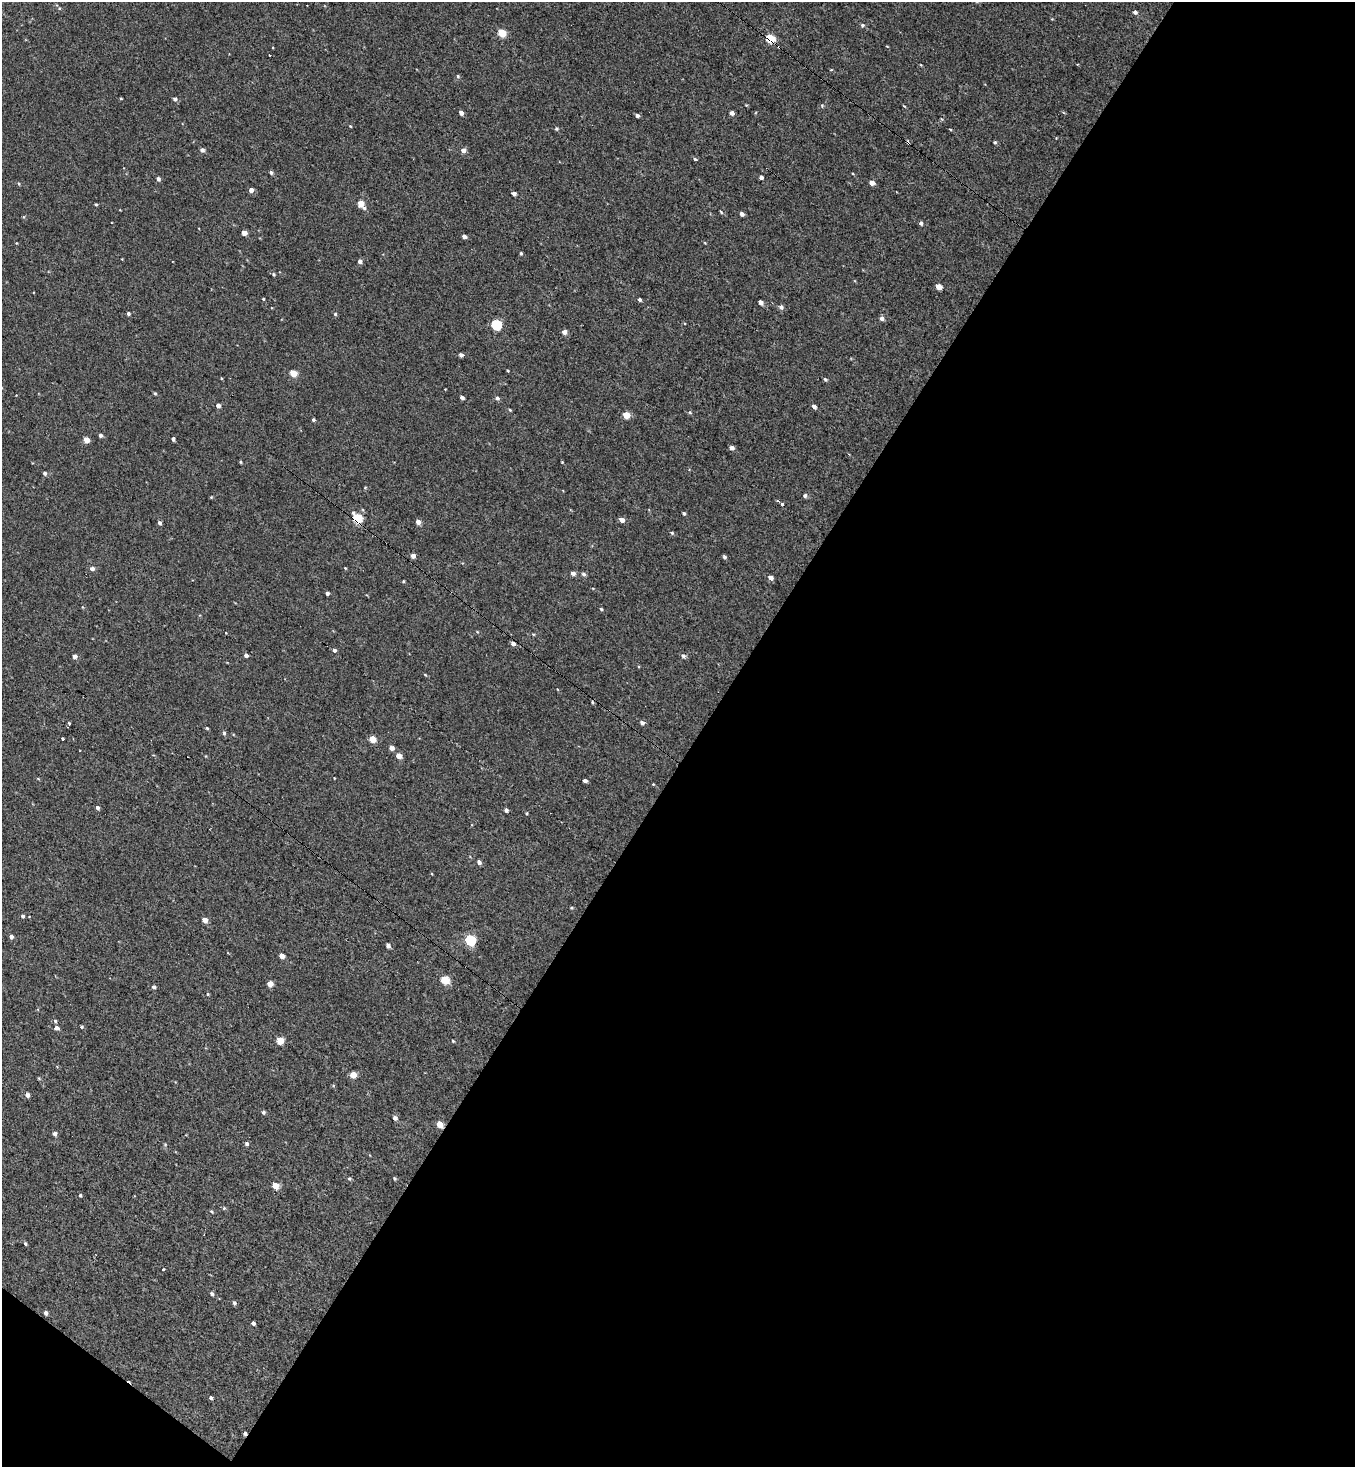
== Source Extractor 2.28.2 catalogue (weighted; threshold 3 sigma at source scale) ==
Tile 4 of 2 x 2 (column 2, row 2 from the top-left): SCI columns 1476-2828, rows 1-1465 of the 2918 x 2930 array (HDU 1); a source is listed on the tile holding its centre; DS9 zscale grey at full resolution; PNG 1357 x 1469 px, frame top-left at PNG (2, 2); no overlay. Shown black and unused: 50% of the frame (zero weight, under 2 of 3 exposures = <1% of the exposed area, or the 3 px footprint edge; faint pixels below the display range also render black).
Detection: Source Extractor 2.28.2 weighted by HDU 2 'WHT'; one run over the whole footprint, this tile lists its part. Background 0.257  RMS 0.68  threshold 3.08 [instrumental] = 3 sigma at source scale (4.5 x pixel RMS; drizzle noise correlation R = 1.50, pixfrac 1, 0.05/0.05 arcsec/px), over >= 5 px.
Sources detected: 154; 3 cosmic-ray / hot-pixel residue — not listed; the other 151 listed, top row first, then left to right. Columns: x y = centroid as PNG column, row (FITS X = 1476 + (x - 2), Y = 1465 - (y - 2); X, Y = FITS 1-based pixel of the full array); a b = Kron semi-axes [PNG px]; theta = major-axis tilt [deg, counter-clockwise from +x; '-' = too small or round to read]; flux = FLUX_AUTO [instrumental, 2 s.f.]
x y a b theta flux
1135 12 4 4 - 210
862 25 5 5 - 120
502 33 5 5 - 1900
770 39 5 5 - 3200
887 46 4 2 - 46
269 55 3 2 - 90
921 65 4 3 - 48
831 70 4 2 - 49
458 76 5 4 - 110
121 99 4 2 - 56
175 99 4 4 - 200
746 105 4 3 - 51
822 106 5 5 - 81
461 113 4 4 - 260
732 113 4 4 - 300
637 116 4 4 - 190
350 126 4 3 - 50
556 129 5 5 - 96
950 129 4 2 - 58
995 142 4 4 - 100
202 150 5 4 - 220
463 150 5 5 - 330
695 159 4 4 - 85
271 172 5 4 - 130
761 177 4 3 - 210
158 179 5 4 - 190
872 183 5 4 - 410
19 184 4 4 - 79
251 190 4 4 - 340
514 194 4 4 - 270
96 204 3 3 - 82
361 204 6 4 -53 1200
721 212 5 3 - 64
742 214 4 4 - 260
921 223 4 4 - 180
244 233 4 4 - 520
464 237 4 3 - 250
521 253 4 3 - 91
360 261 5 5 - 220
273 274 5 4 - 81
939 287 5 4 - 830
263 299 3 3 - 60
640 299 4 3 - 160
761 302 4 4 - 320
781 307 5 5 - 220
128 313 4 4 - 150
335 314 4 4 - 97
882 318 4 4 - 270
496 325 5 5 - 5000
564 332 4 4 - 400
461 355 4 4 - 230
508 371 3 3 - 68
293 373 5 4 - 1200
221 378 4 3 - 52
825 379 5 4 - 97
155 393 4 3 - 85
462 397 4 3 - 230
497 398 5 4 - 170
218 406 4 4 - 300
814 406 4 3 - 240
510 410 4 3 - 78
690 412 5 4 - 82
626 415 5 4 - 1200
313 420 3 3 - 110
100 435 4 4 - 190
173 439 4 3 - 190
86 440 4 4 - 810
732 448 4 4 - 330
240 462 4 3 - 67
562 462 3 3 - 49
45 473 4 4 - 170
365 487 4 3 - 63
805 495 4 4 - 190
211 497 4 4 - 56
783 504 3 3 - 830
684 514 3 3 - 130
357 518 6 5 - 3800
622 520 5 4 - 440
418 522 4 4 - 400
160 523 4 4 - 170
672 533 5 4 - 91
413 556 4 4 - 390
724 557 4 3 - 170
345 568 3 3 - 54
92 569 5 4 - 240
573 573 5 4 - 300
583 574 5 4 - 200
770 578 4 4 - 400
403 581 3 3 - 77
593 588 3 2 - 49
327 593 3 3 - 230
601 609 4 3 - 85
533 634 5 3 - 69
513 643 4 4 - 300
334 650 5 4 - 130
246 655 4 3 - 210
75 656 4 4 - 280
683 656 5 5 - 200
425 675 4 3 - 65
557 689 4 3 - 52
642 723 5 4 - 270
69 724 5 3 - 300
207 728 3 3 - 74
224 733 5 4 - 150
63 738 3 3 - 390
372 739 5 4 - 1100
392 748 4 4 - 420
399 756 4 4 - 810
38 778 5 3 - 58
585 781 4 3 - 220
653 784 4 3 - 53
97 808 4 4 - 210
506 810 4 4 - 230
526 813 3 3 - 73
479 862 4 4 - 270
572 908 4 3 - 74
23 916 4 4 - 160
205 920 4 4 - 520
11 937 4 4 - 220
470 940 5 5 - 6100
388 945 4 4 - 310
282 956 4 4 - 550
445 980 5 5 - 2400
270 984 4 4 - 810
154 987 5 4 - 180
207 994 4 4 - 72
55 1021 4 4 - 110
81 1027 4 4 - 89
56 1028 5 4 - 260
280 1041 5 4 - 1500
453 1041 4 3 - 67
353 1075 4 4 - 1300
27 1095 5 5 - 240
263 1112 4 4 - 160
395 1118 5 4 - 270
440 1124 5 4 - 1200
54 1134 4 4 - 240
247 1144 4 4 - 150
349 1178 4 4 - 110
394 1178 4 4 - 91
275 1186 5 4 - 1100
80 1195 4 4 - 100
224 1208 5 5 - 85
211 1211 5 3 - 69
25 1243 4 3 - 100
163 1269 3 3 - 190
212 1294 4 4 - 140
234 1303 4 4 - 170
46 1313 4 4 - 190
253 1323 4 4 - 230
211 1398 4 3 - 180
Overlapping masked pixels (flux is a lower limit): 3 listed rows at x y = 770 39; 357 518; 440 1124